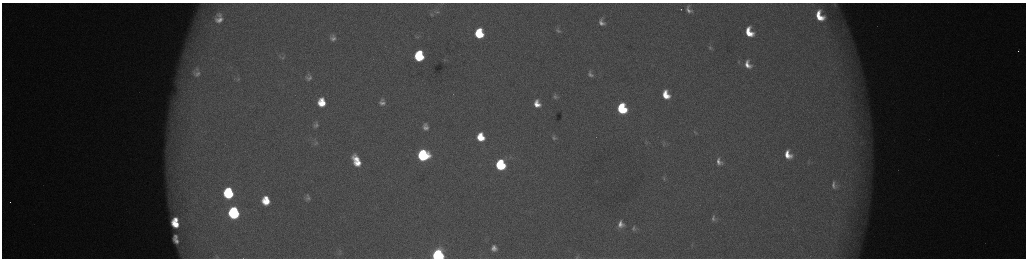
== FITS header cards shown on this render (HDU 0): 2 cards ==
NAXIS1  =                 2048 /fastest changing axis
NAXIS2  =                  512 /next to fastest changing axis

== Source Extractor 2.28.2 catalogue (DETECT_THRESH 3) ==
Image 2048 x 512 px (HDU 0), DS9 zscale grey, zoomed out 1/2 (1 PNG px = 2 x 2 image px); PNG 1028 x 260 px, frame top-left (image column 1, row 511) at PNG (2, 3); no overlay
Background 176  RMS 2.1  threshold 6.18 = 3 sigma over >= 5 px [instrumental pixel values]
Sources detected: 72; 7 cannot appear on this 1/2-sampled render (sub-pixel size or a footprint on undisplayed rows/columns) and are not listed; the other 65 listed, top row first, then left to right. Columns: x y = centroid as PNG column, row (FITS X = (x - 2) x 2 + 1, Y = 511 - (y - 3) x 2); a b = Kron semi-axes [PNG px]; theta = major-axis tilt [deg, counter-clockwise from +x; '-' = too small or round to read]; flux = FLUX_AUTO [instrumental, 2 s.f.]
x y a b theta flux
835 5 12 8 -68 3000
689 10 7 4 -59 2000
437 12 10 4 -10 1200
432 14 6 5 - 770
219 15 8 7 - 1700
819 16 13 8 -64 13000
219 20 9 8 - 3300
601 22 11 7 -69 3200
558 31 5 3 - 720
749 32 10 7 -64 12000
479 33 8 6 -79 22000
418 37 5 3 - 470
333 38 5 5 - 1900
710 48 6 4 -60 670
1018 51 2 2 - 300
187 56 8 4 -37 1600
419 56 8 7 - 34000
283 57 7 4 52 910
444 60 4 2 - 300
748 64 9 6 -63 4300
197 72 16 13 -88 6000
590 74 10 7 -70 2400
309 78 7 5 8 1500
238 79 6 4 49 670
666 95 9 7 -65 10000
555 96 5 4 - 840
382 100 7 6 - 1200
321 102 8 6 -84 10000
382 103 8 6 -4 2200
537 104 7 5 -69 5100
622 108 8 6 -67 39000
316 125 8 6 80 1500
425 127 10 8 -76 3100
695 132 6 3 -28 570
480 137 8 7 - 12000
554 137 6 5 - 1000
315 143 9 6 7 1200
664 143 6 4 67 780
423 155 8 7 - 57000
788 155 8 6 -61 6600
357 159 12 7 -45 7100
719 162 11 8 -61 3400
808 162 6 3 -73 510
358 163 9 6 -5 6200
500 165 7 6 - 50000
664 178 8 4 -90 750
834 185 9 5 -75 1700
228 193 9 8 - 35000
308 198 6 5 - 1500
266 201 8 6 -79 10000
10 202 2 2 - 130
234 213 8 7 - 60000
714 218 9 7 -74 1900
176 220 4 3 - 3100
175 224 8 5 -43 8800
621 224 7 6 - 3200
633 228 7 5 -85 1100
176 236 4 3 - 1200
176 241 7 4 -41 2200
692 245 5 3 - 570
494 248 5 5 - 2300
340 252 6 4 -85 910
438 255 7 6 - 120000
217 257 4 2 - 240
577 257 7 3 48 600
At the frame edge (FLAGS 8, measured only in part): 4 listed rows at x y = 835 5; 438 255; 217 257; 577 257
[7 sub-pixel or undisplayed-footprint detections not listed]